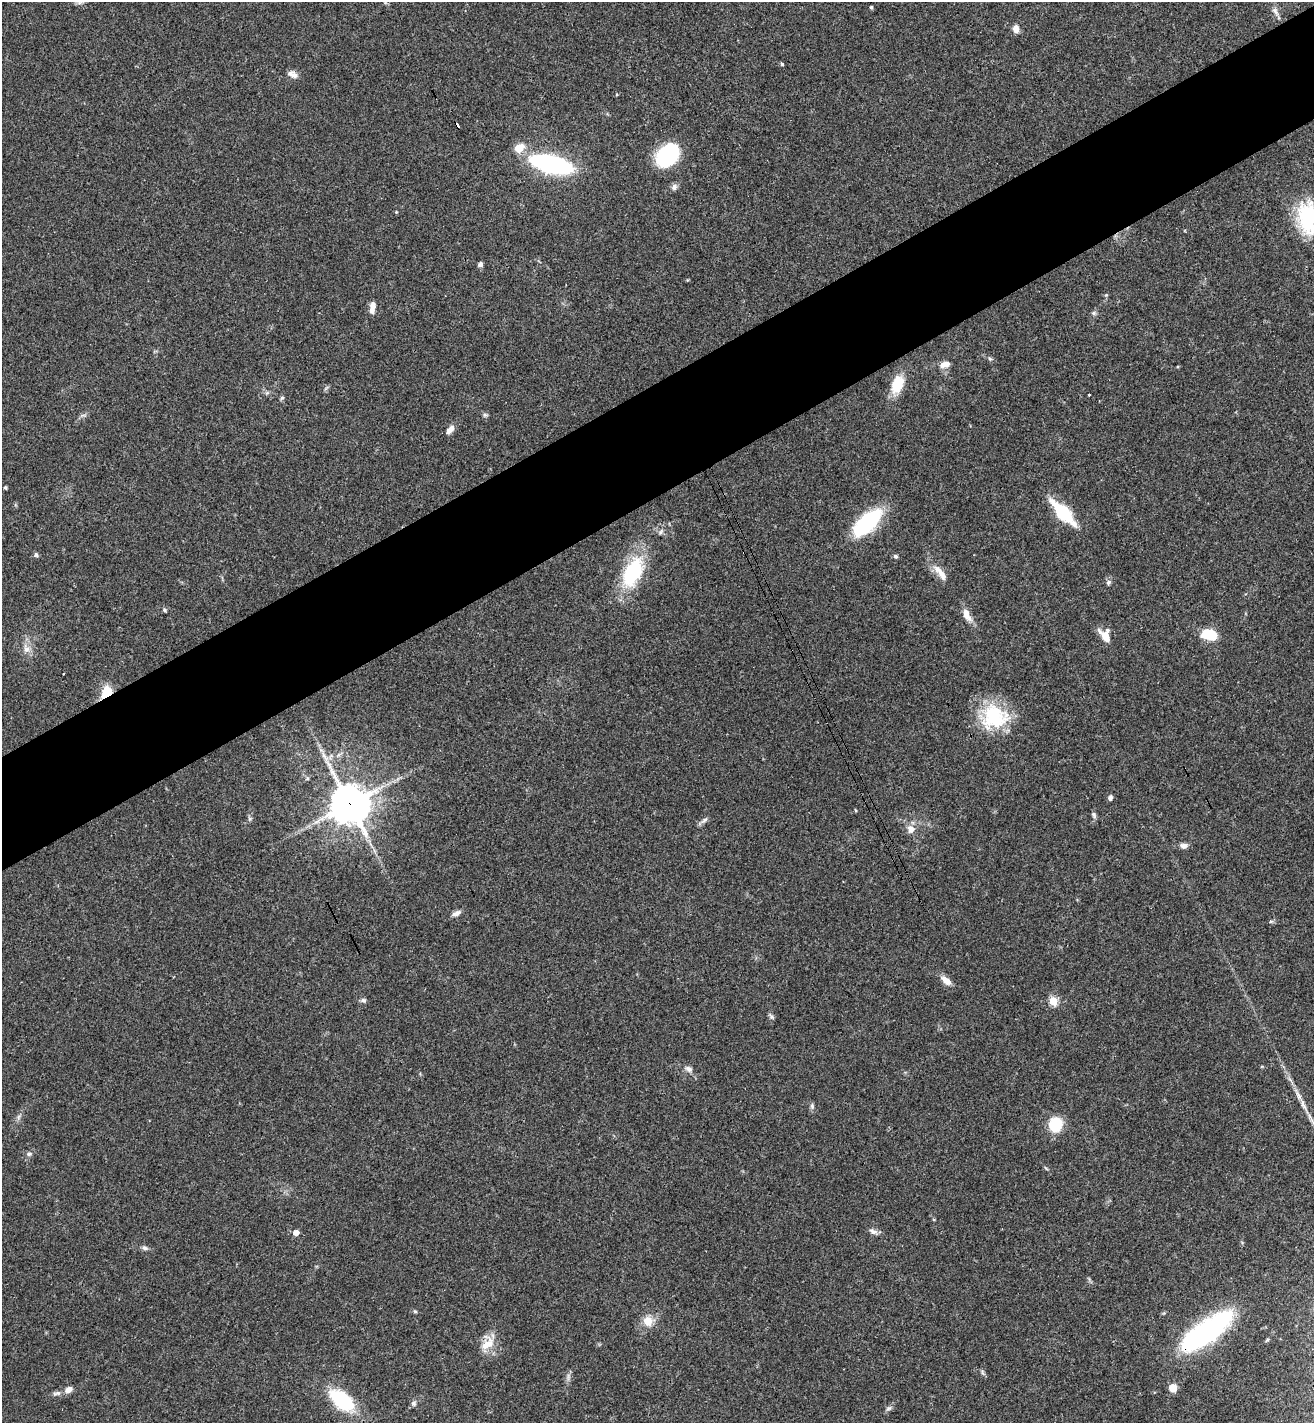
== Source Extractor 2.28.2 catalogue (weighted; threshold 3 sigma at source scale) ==
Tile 10 of 4 x 4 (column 2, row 3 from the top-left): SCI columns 1487-2798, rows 1458-2878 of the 5732 x 5755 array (HDU 1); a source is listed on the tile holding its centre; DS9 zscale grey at full resolution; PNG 1316 x 1425 px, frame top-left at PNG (2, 2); no overlay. Shown black and unused: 8% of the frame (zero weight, under 3 of 4 exposures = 4% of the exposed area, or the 3 px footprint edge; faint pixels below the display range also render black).
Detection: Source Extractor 2.28.2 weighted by HDU 2 'WHT'; one run over the whole footprint, this tile lists its part. Background 0.0388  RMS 0.0047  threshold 0.021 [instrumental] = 3 sigma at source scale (4.5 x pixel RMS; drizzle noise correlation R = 1.50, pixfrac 1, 0.05/0.05 arcsec/px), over >= 5 px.
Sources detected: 75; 1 cosmic-ray / hot-pixel residue — not listed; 2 inside a brighter listed object's ellipse — not listed separately; the other 72 listed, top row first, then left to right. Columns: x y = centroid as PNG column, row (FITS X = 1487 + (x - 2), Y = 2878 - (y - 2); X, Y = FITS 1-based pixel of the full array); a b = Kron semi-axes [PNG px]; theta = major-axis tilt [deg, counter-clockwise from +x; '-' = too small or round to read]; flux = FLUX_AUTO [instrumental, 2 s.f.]
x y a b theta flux
871 7 4 4 - 0.63
1275 11 14 5 -56 1.9
1016 29 8 6 -79 3.3
782 64 3 3 - 1.7
292 74 14 7 -20 2.5
617 94 4 3 - 0.47
457 125 6 3 -71 4.8
519 148 13 10 37 5.9
667 155 26 18 46 34
551 164 24 9 -14 120
674 187 9 7 83 1.5
1307 218 40 21 -84 32
480 264 7 5 45 1.2
372 308 14 6 84 3.4
1094 313 7 5 21 0.93
990 359 6 4 -19 0.67
945 364 13 7 15 3.2
897 384 20 12 68 11
1089 395 3 3 - 1
282 398 6 5 - 0.78
485 415 6 5 - 0.89
450 429 13 7 55 2.6
5 487 4 4 - 0.76
1063 513 29 11 -47 24
867 522 31 14 42 42
660 532 8 5 38 1.1
36 555 6 5 - 1
895 556 5 5 - 0.92
632 573 31 16 65 37
942 574 17 9 -57 3.7
1108 582 6 6 - 0.99
164 610 6 4 -24 0.69
967 615 20 8 -62 4.2
1209 635 15 10 -15 14
1106 637 15 9 -83 5.5
26 649 13 8 -65 3.3
106 692 17 12 53 7.5
994 717 34 31 4 29
339 755 8 4 45 1.2
307 778 6 5 - 0.88
1110 798 6 5 - 1.2
350 804 13 12 - 1200
1094 815 8 6 -64 1.1
704 820 10 5 38 1.4
911 829 11 10 - 3.5
1184 846 10 7 -2 1.9
456 913 13 6 25 2
1271 921 6 4 0 0.69
946 980 15 8 -40 3.7
363 1000 7 6 - 1.2
1053 1001 5 5 - 17
771 1017 9 5 -45 0.97
689 1069 11 7 -32 1.9
1303 1104 22 6 -67 4
812 1106 8 5 -89 1.1
1055 1124 15 14 - 14
29 1154 8 5 15 1.1
1046 1168 7 3 -45 0.58
873 1232 12 6 -18 1.9
296 1233 5 5 - 3.4
145 1248 8 5 -11 1.2
415 1311 5 4 - 0.58
648 1321 6 6 - 11
1207 1331 57 19 36 83
487 1344 22 14 50 7.8
982 1372 7 4 -72 0.81
1173 1388 7 7 - 5.3
69 1390 9 7 29 2.8
57 1393 12 5 9 1.7
342 1400 28 15 -39 31
414 1403 8 7 - 1.3
889 1408 8 5 27 1.1
Overlapping masked pixels (flux is a lower limit): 4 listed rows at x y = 457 125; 106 692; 350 804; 1207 1331
Isophote crosses this tile's border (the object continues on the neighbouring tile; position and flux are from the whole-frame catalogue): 1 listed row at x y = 1307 218